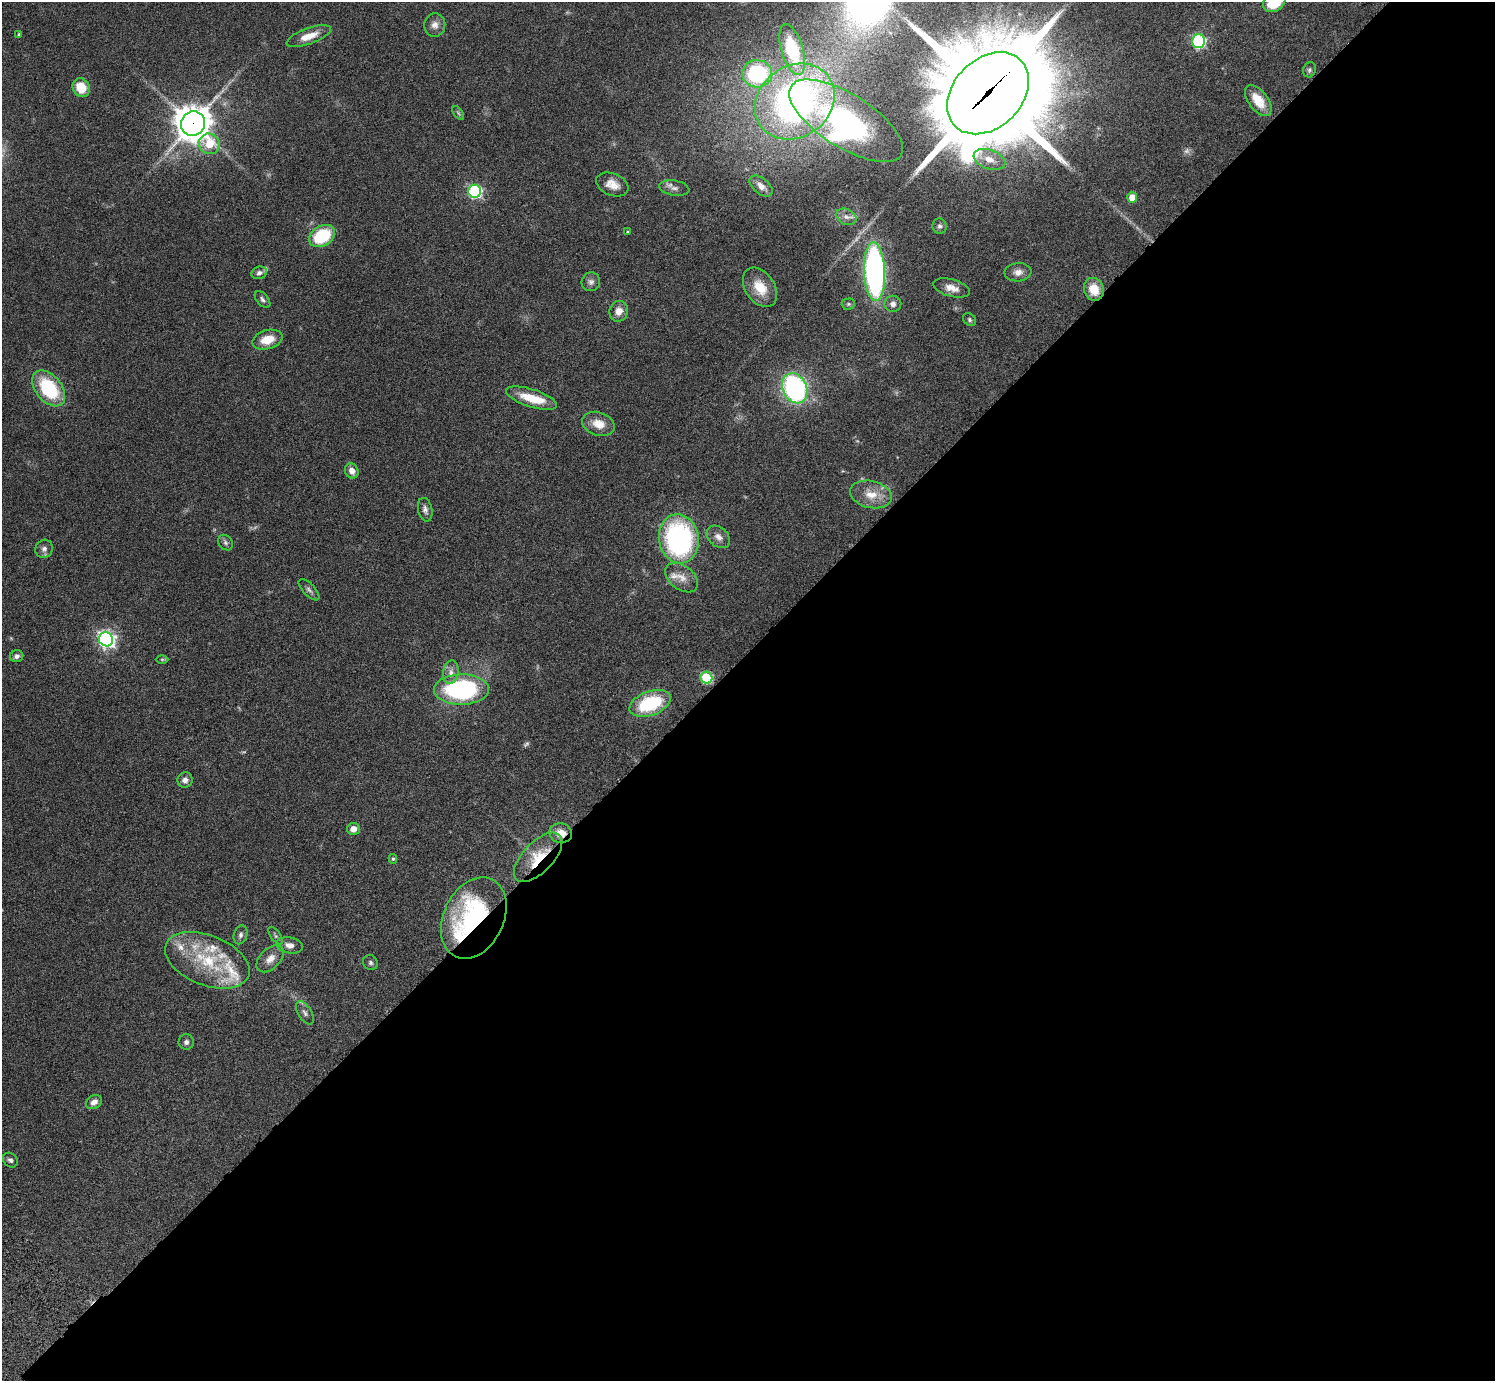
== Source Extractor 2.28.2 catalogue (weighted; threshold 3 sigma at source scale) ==
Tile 12 of 4 x 4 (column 4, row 3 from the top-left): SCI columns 4524-6016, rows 1726-3104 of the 6059 x 6069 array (HDU 1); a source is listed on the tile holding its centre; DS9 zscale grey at full resolution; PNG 1497 x 1383 px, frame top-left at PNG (2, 2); each listed source drawn as its Kron ellipse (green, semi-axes under 4 px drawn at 4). Shown black and unused: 53% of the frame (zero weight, under 3 of 6 exposures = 3% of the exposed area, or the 3 px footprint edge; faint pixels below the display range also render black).
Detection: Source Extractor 2.28.2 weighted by HDU 2 'WHT'; one run over the whole footprint, this tile lists its part. Background 0.0834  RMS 0.0047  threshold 0.0191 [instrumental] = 3 sigma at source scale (4.09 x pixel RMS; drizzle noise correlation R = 1.36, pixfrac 0.8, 0.05/0.05 arcsec/px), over >= 5 px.
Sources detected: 91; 7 too faint to see at this stretch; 1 inside a brighter object's white glare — neither listed nor drawn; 8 inside a brighter listed object's ellipse — not listed separately; the other 75 listed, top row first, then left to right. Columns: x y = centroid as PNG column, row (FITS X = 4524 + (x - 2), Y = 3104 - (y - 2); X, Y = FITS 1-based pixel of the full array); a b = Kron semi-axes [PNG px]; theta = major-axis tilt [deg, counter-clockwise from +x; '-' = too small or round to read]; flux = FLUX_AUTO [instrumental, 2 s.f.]
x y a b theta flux
1274 2 12 9 33 14
435 25 12 10 84 2.8
19 34 4 3 - 0.5
309 36 23 8 19 6
1199 41 7 6 - 56
792 50 26 11 -73 23
1309 70 8 6 66 0.98
757 74 15 13 -1 39
81 88 9 8 - 9.7
988 93 47 34 45 11000
1258 100 18 9 -53 8.6
795 102 42 35 36 160
458 113 8 4 -53 0.67
846 121 65 26 -32 75
193 124 12 12 - 850
209 144 10 10 - 11
989 159 16 9 -20 4.5
612 184 17 11 -23 4.8
761 186 13 7 -39 3.5
674 188 15 7 -10 2.3
475 191 6 6 - 73
1132 197 5 5 - 7.4
846 217 10 7 -28 2.1
939 226 7 7 - 1
627 232 3 3 - 0.39
322 236 14 10 30 23
875 272 29 10 -87 130
1018 272 13 9 5 3.1
259 273 8 6 19 1.4
591 282 9 9 - 1.8
760 287 22 14 -56 9.3
952 288 19 8 -15 3.9
1094 289 12 10 -73 7.6
262 299 10 5 -49 1.3
848 304 7 5 1 0.78
893 304 8 8 - 1.9
619 311 10 9 - 3.5
970 320 7 5 -49 0.87
267 340 15 9 16 8
49 388 21 13 -51 28
795 388 16 12 -64 82
532 398 26 9 -18 10
598 424 17 11 -17 6.2
352 471 8 6 -67 2.9
871 494 21 13 -13 7.3
425 510 12 7 -78 1.8
718 537 13 9 -41 2.8
679 539 24 20 -80 79
225 543 8 6 -47 1.2
44 549 9 8 - 1.8
682 578 18 12 -37 4.7
309 590 13 6 -46 1.5
106 639 7 7 - 160
17 656 6 6 - 1.5
162 659 6 4 0 0.61
451 672 12 8 81 2.5
706 678 6 6 - 36
461 690 27 15 1 66
650 703 21 12 20 28
185 780 8 7 - 2
353 829 6 6 - 3.4
561 833 11 10 - 5.1
538 857 31 15 46 14
393 859 5 4 - 0.56
474 918 43 30 64 65
241 935 9 6 72 1.5
276 936 10 4 -55 0.89
290 945 13 8 -9 2.9
270 959 16 10 44 4.2
207 960 44 25 -21 29
370 963 8 7 - 0.97
305 1013 13 6 -59 1.8
186 1042 8 7 - 1.4
94 1102 8 6 33 2.3
10 1160 8 6 -46 1.3
Overlapping masked pixels (flux is a lower limit): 5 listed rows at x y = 988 93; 193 124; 561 833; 538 857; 474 918
Isophote crosses this tile's border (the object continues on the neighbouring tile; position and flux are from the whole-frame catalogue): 1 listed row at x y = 1274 2